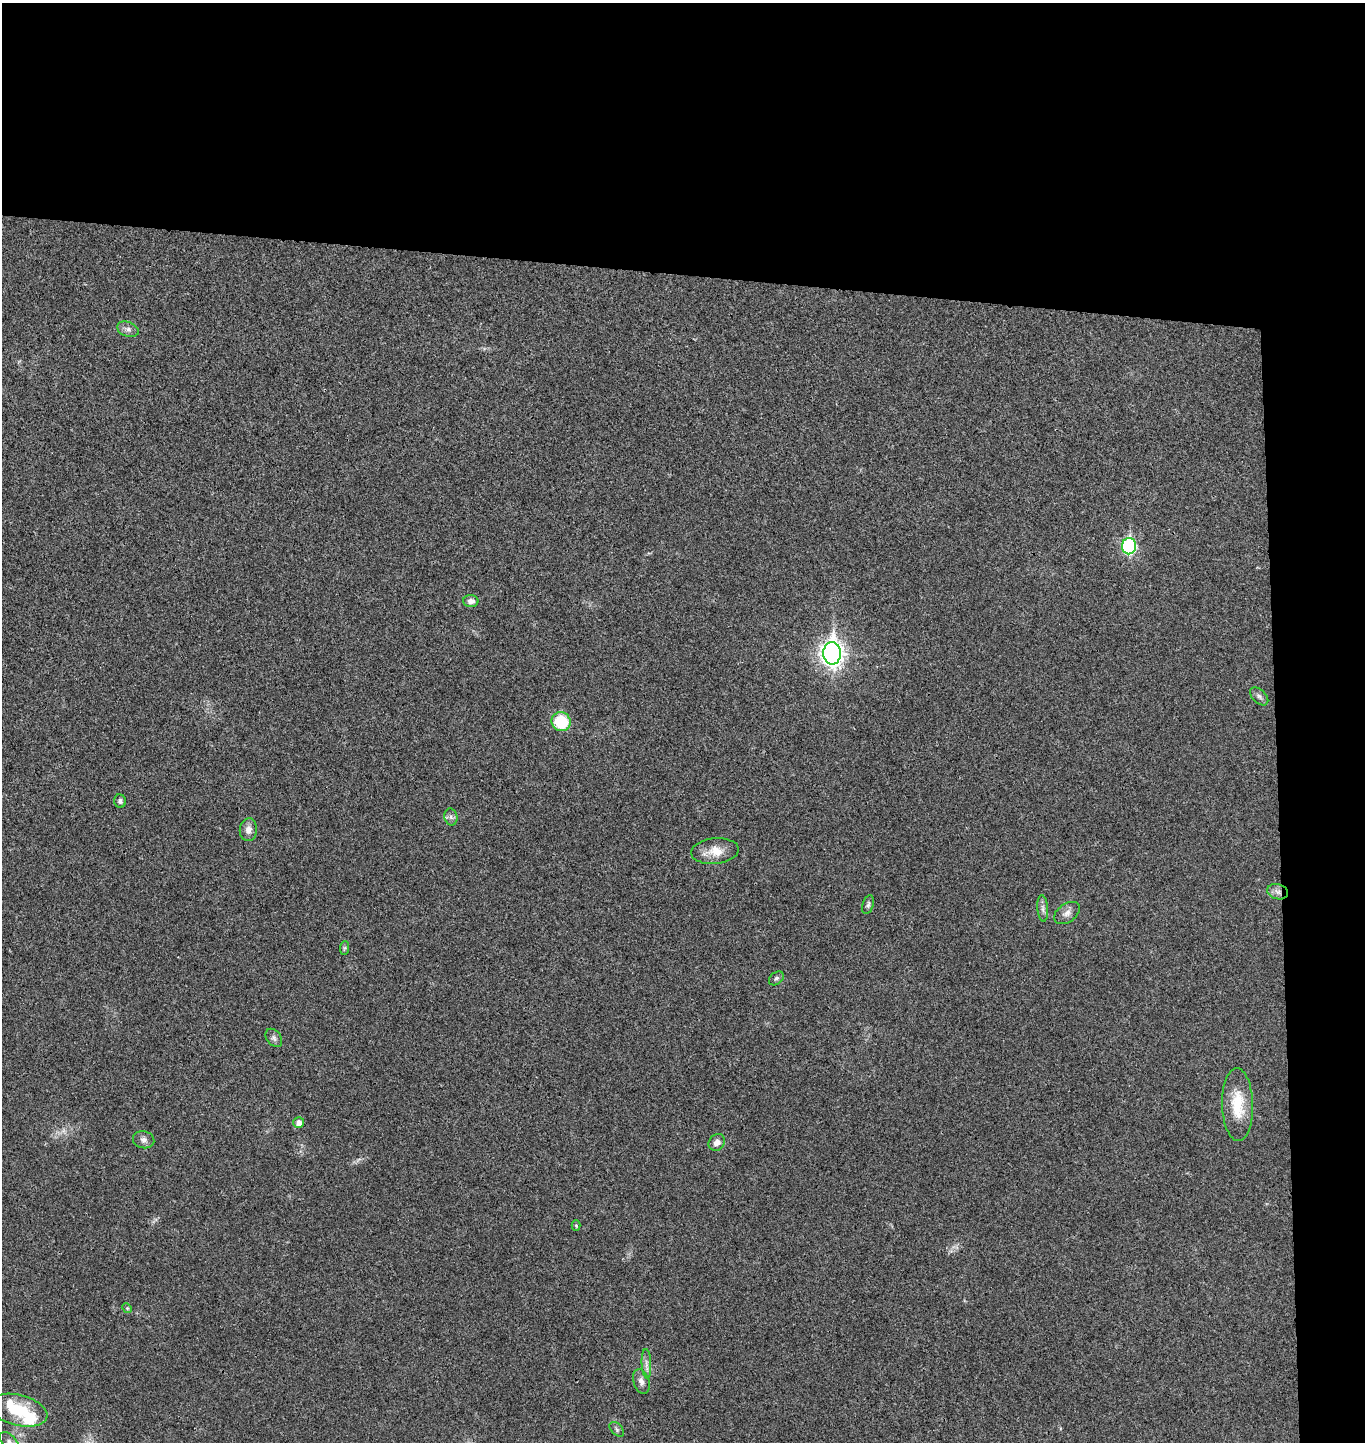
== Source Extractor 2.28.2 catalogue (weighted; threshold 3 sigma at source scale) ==
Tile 3 of 3 x 3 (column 3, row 1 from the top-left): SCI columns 2879-4241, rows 2890-4329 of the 4404 x 4334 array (HDU 1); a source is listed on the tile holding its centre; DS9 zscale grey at full resolution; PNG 1367 x 1444 px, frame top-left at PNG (2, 3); each listed source drawn as its Kron ellipse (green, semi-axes under 4 px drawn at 4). Shown black and unused: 24% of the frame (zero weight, under 3 of 4 exposures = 6% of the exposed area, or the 3 px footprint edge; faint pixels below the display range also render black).
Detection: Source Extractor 2.28.2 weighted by HDU 2 'WHT'; one run over the whole footprint, this tile lists its part. Background 0.0212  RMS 0.0046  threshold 0.0205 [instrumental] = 3 sigma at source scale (4.5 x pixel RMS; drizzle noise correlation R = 1.50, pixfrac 1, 0.05/0.05 arcsec/px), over >= 5 px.
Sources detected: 30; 1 inside a brighter object's white glare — neither listed nor drawn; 1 inside a brighter listed object's ellipse — not listed separately; the other 28 listed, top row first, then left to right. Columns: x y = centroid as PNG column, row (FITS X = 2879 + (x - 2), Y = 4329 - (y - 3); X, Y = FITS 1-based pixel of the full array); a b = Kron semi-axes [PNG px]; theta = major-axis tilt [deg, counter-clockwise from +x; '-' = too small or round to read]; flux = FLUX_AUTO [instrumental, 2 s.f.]
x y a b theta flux
128 329 11 7 -20 2.1
1129 546 8 7 - 68
471 601 8 6 -2 2.3
832 653 11 9 -89 330
1259 696 11 6 -44 1.6
561 722 10 9 - 20
120 801 7 6 - 1.2
451 817 8 6 -77 1.4
248 830 11 8 83 3.1
715 851 24 13 5 7.4
1278 892 10 7 -15 2.5
868 905 10 5 73 1.2
1043 908 13 5 -85 1.8
1067 913 14 9 35 2.9
344 948 7 4 88 0.78
776 978 8 6 38 1.1
274 1038 10 7 -53 1.5
1238 1105 36 15 -88 16
299 1123 5 5 - 2.7
144 1140 11 8 -15 2.1
717 1142 9 7 52 2.8
576 1225 5 4 - 0.55
127 1308 5 4 - 0.52
646 1364 15 4 -87 2.1
641 1381 12 8 -72 2.6
18 1410 29 15 -14 17
617 1429 9 5 -46 1.1
10 1442 12 7 -50 2.1
Overlapping masked pixels (flux is a lower limit): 1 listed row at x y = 1278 892
Isophote crosses this tile's border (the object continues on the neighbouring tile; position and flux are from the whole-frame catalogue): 1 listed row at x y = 10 1442